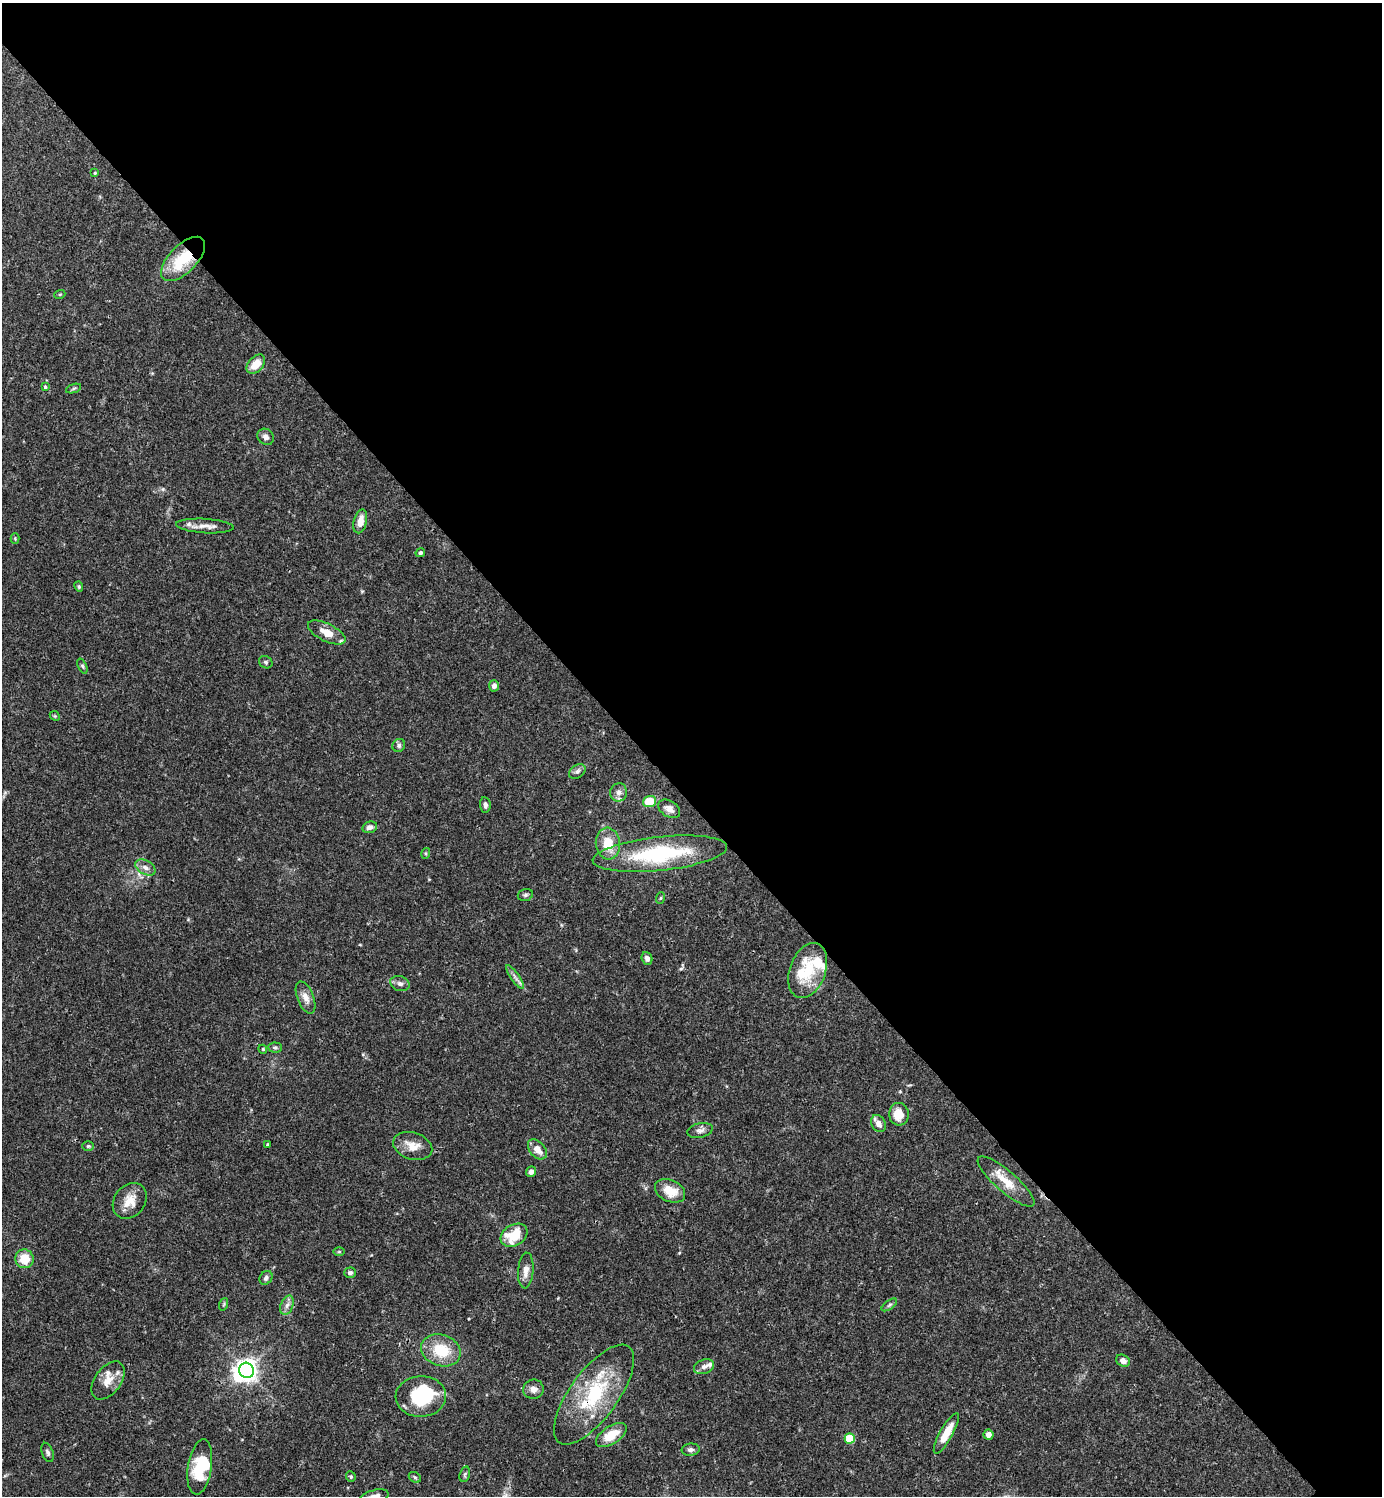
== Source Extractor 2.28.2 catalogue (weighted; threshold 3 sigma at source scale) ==
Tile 3 of 4 x 4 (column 3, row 1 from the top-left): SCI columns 3062-4441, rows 4482-5975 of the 5979 x 5980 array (HDU 1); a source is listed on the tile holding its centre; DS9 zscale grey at full resolution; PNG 1384 x 1498 px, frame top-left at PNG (2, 3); each listed source drawn as its Kron ellipse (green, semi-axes under 4 px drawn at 4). Shown black and unused: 54% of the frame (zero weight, under 3 of 4 exposures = <1% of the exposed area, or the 3 px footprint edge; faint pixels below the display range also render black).
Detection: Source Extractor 2.28.2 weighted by HDU 2 'WHT'; one run over the whole footprint, this tile lists its part. Background 0.0656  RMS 0.0031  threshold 0.0141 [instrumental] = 3 sigma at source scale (4.5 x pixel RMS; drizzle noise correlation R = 1.50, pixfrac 1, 0.05/0.05 arcsec/px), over >= 5 px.
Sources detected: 86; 3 inside a brighter object's white glare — neither listed nor drawn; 7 inside a brighter listed object's ellipse — not listed separately; the other 76 listed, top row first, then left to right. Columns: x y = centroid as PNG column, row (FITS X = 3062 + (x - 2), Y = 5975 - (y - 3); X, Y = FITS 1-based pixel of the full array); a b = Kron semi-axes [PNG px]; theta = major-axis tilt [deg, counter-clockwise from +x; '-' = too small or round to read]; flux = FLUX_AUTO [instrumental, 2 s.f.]
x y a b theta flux
95 173 4 4 - 0.38
183 259 28 13 45 15
60 294 5 3 - 0.31
256 364 11 7 48 5.1
45 387 4 4 - 0.48
74 388 8 3 19 0.51
266 437 9 7 -43 1.4
360 521 12 6 76 3.7
205 526 29 7 -4 3
15 538 5 4 - 0.33
420 553 5 4 - 0.64
79 587 5 4 - 0.49
327 633 20 8 -26 4.3
266 662 7 6 - 0.67
82 666 8 4 -66 0.51
494 686 5 5 - 1.3
55 716 5 4 - 0.36
399 745 7 6 - 0.72
577 772 9 6 33 1
619 792 9 8 - 1.7
649 802 7 5 20 7.9
485 805 7 5 -83 1.2
669 809 12 8 -33 2
370 827 7 5 14 1.3
608 844 16 12 -84 6.6
426 853 5 3 - 0.33
660 854 68 17 6 31
145 867 11 7 -29 1.7
525 895 8 5 16 0.69
660 898 6 4 70 0.38
647 958 6 5 - 1.2
808 971 28 18 70 13
515 977 14 4 -54 1.3
400 984 10 7 -22 1.2
306 997 17 8 -68 2.7
275 1048 7 5 -1 0.61
263 1049 4 4 - 0.34
899 1114 11 10 - 5.2
878 1124 9 7 -60 2.2
700 1130 13 7 13 1.4
267 1145 4 3 - 0.36
88 1146 6 5 - 0.51
413 1146 20 13 -17 4.2
537 1149 11 7 -49 3.2
531 1172 5 5 - 1.5
1006 1181 36 10 -41 6.7
670 1191 16 11 -26 6.1
130 1201 19 15 51 4.9
514 1235 14 10 31 9.5
339 1252 6 4 0 0.31
24 1259 9 9 - 6.1
526 1270 18 7 86 2.8
350 1273 6 5 - 0.96
266 1278 7 6 - 0.94
224 1304 6 4 71 0.46
287 1305 10 6 69 1.6
889 1305 9 4 36 0.7
441 1350 20 15 -19 11
1123 1361 7 5 -30 1.8
704 1367 10 7 20 1.5
246 1370 8 7 - 190
108 1381 22 13 53 4.4
533 1389 10 9 - 1.8
594 1395 59 24 54 25
421 1396 25 20 2 20
946 1433 23 6 61 6.2
611 1435 17 9 33 7
988 1435 5 5 - 1.8
850 1438 5 5 - 13
691 1450 9 6 6 0.99
48 1452 10 5 -69 0.84
200 1467 28 12 81 13
465 1474 8 5 72 0.62
351 1476 5 4 - 0.43
415 1477 7 4 -30 0.48
375 1496 14 6 14 1.9
Overlapping masked pixels (flux is a lower limit): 2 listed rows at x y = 183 259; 594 1395
Isophote crosses this tile's border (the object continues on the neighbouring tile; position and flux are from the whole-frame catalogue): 1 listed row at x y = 375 1496